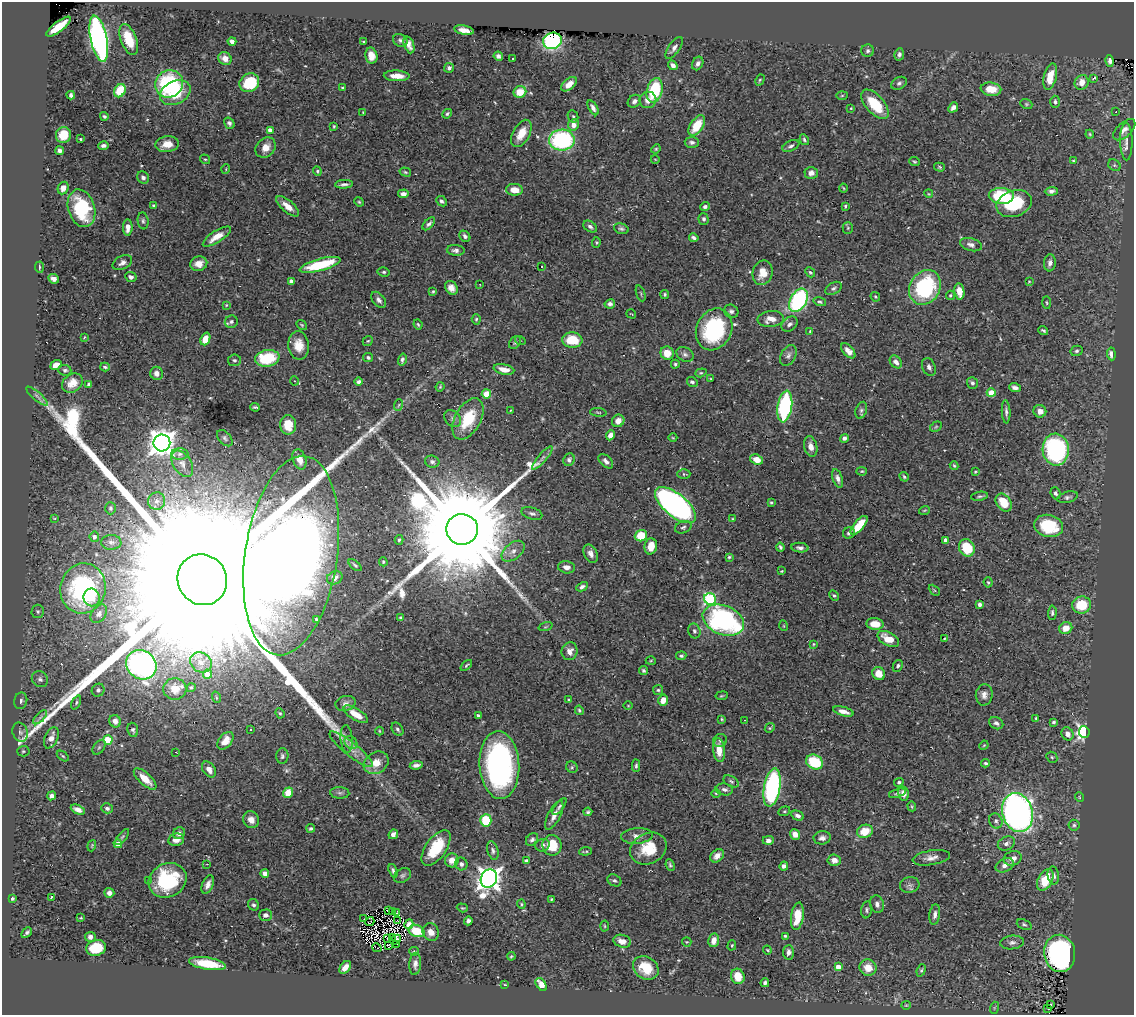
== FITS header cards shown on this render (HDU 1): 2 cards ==
NAXIS1  =                 1132
NAXIS2  =                 1013

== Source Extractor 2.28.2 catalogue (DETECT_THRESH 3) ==
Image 1132 x 1013 px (HDU 1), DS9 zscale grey, 1 PNG px = 1 image px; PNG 1136 x 1017 px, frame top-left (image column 1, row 1013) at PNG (2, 2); each listed source drawn as its Kron ellipse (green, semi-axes under 4 px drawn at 4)
Background 0.578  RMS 0.024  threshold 0.072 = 3 sigma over >= 5 px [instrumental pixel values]
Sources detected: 477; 2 with non-positive FLUX_AUTO (blend fragments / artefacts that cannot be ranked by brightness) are neither listed nor drawn; the other 475 listed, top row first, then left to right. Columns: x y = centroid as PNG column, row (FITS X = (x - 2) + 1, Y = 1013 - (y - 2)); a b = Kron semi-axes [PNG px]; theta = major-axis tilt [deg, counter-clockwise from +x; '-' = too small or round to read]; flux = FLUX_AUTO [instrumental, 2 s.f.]
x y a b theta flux
59 27 15 5 37 41
464 30 10 4 -11 12
99 39 23 8 -78 650
129 39 16 8 -68 43
400 40 7 6 - 4
232 41 4 4 - 6.1
552 41 9 8 - 6.9
364 42 3 2 - 2
409 45 9 5 -70 8.2
674 48 13 5 55 6.7
868 51 6 6 - 3.8
899 54 6 5 - 4.5
371 56 8 6 -78 15
498 56 4 4 - 4.4
225 58 7 6 - 11
513 58 2 2 - 1.6
1110 61 6 3 -77 2.6
698 63 7 5 65 5.5
673 65 5 4 - 5.9
449 68 5 4 - 4
397 76 13 5 -2 19
1050 77 13 6 76 23
1094 78 4 2 - 5.4
760 80 6 4 62 2.1
1082 82 7 6 - 15
249 83 10 9 - 60
899 83 8 6 28 4.3
169 84 14 13 - 170
569 84 9 5 41 16
343 88 3 3 - 3
991 89 10 6 -8 24
655 90 12 7 75 94
120 91 7 5 61 48
520 92 6 5 - 32
175 93 16 11 26 52
71 95 4 4 - 4.1
842 95 6 4 2 1.6
648 100 8 8 - 12
634 101 7 6 - 6.3
1055 102 6 4 -88 3.6
875 104 18 9 -48 61
1026 104 6 4 -22 2.2
953 107 5 4 - 6.1
593 108 8 4 -59 6.4
851 108 3 3 - 1.2
363 112 3 2 - 1
1116 112 3 3 - 0.97
447 114 5 4 - 2.9
104 116 4 4 - 3.1
573 116 6 5 - 2.7
229 123 6 5 - 4.4
573 125 6 5 - 17
334 126 3 3 - 1.8
697 126 11 6 56 42
270 130 4 3 - 9.2
1124 130 13 7 43 9.9
521 133 15 8 61 27
1090 134 4 3 - 2.1
63 135 8 7 - 37
80 139 3 2 - 1.7
562 140 13 10 1 210
804 140 5 3 - 3.1
1126 141 19 6 -89 11
692 142 7 5 -4 4.5
167 144 12 8 7 22
103 146 5 3 - 4.3
791 146 9 5 23 4.5
266 148 11 9 45 17
656 149 5 4 - 1.9
60 151 4 4 - 5.1
205 159 5 4 - 2
655 159 4 3 - 1
1073 160 4 3 - 1.4
914 162 5 4 - 2.3
1114 165 7 5 -35 3.1
939 167 5 4 - 2.2
226 169 5 3 - 1.3
317 171 5 4 - 1.9
405 172 6 4 -17 2.3
811 173 6 6 - 8.4
143 178 6 5 - 4.9
344 184 9 3 4 4.3
63 188 6 5 - 12
843 188 4 3 - 1.5
514 190 8 6 -3 20
1051 191 6 4 3 5
403 194 5 4 - 6.5
929 194 4 3 - 1.4
1001 196 12 8 -3 100
441 201 6 4 -44 4
359 202 5 4 - 1.9
1014 204 18 13 19 83
153 206 4 4 - 2.1
287 206 14 6 -41 16
705 206 4 3 - 4
845 206 3 3 - 2.2
82 208 19 13 -72 110
704 219 6 5 - 3.7
143 221 8 5 -83 3.6
429 224 8 4 47 4.5
590 227 7 5 -34 4.2
128 228 8 5 86 10
848 228 5 5 - 2.3
621 229 7 5 -16 3.5
465 236 6 5 - 4.6
217 237 16 5 33 20
694 238 5 3 - 3.7
596 242 5 4 - 1.9
971 245 11 6 -16 7.2
456 250 9 5 -5 6
122 263 10 6 28 7.3
1050 263 8 6 84 7.2
199 264 8 7 - 14
320 265 21 6 15 84
541 266 3 3 - 2
39 267 6 2 -86 2
384 272 6 4 -12 3
810 272 5 4 - 2.3
763 273 12 10 74 18
131 277 6 5 - 4.8
53 279 6 4 -26 6.5
291 281 4 3 - 5.1
1029 281 4 2 - 1
480 284 3 2 - 0.98
925 287 18 15 59 160
451 288 7 6 - 10
833 288 9 5 31 3.9
433 291 4 3 - 1.8
959 291 8 5 -81 21
641 293 8 2 -69 1.9
665 294 4 4 - 2.5
950 295 5 4 - 2.2
875 297 5 4 - 1.8
379 300 9 6 -50 6.3
799 300 12 8 60 230
820 302 6 4 -17 2.7
1047 303 6 3 -88 1.8
610 304 5 4 - 5.2
226 305 4 3 - 1.6
731 311 7 6 - 5.9
631 314 5 2 - 1.3
476 319 5 4 - 2.2
771 319 13 8 6 17
231 322 6 6 - 4.4
418 324 5 3 - 2.3
790 324 9 6 40 6.2
302 325 6 4 -37 1.9
714 329 21 17 64 160
810 331 3 2 - 1.6
1043 331 5 3 - 2.8
84 337 3 2 - 1.3
205 339 6 4 69 19
520 340 5 3 - 1.5
572 340 10 7 -3 43
368 341 5 4 - 2.2
515 343 7 5 50 2.9
299 345 14 10 -85 23
848 351 9 5 -47 12
1077 351 6 5 - 3
667 353 7 6 - 24
685 354 9 7 -33 5.4
1111 354 6 4 -84 7.8
788 356 11 7 62 7
368 357 5 4 - 3.2
267 358 12 8 10 83
402 359 6 4 74 3.3
234 360 6 6 - 3.9
896 362 7 5 -49 8.1
675 364 4 4 - 2.4
56 365 6 4 37 13
105 367 5 3 - 2.7
929 367 9 6 -65 6
504 369 10 5 -12 19
65 370 6 5 - 3.6
157 373 6 6 - 11
701 373 6 4 18 1.9
711 379 4 3 - 1.4
295 381 4 3 - 1.3
359 382 4 3 - 3.9
692 382 5 4 - 4.1
72 383 11 9 35 18
972 383 6 5 - 4
89 384 4 4 - 3.2
440 387 5 3 - 1.6
1015 388 6 4 -19 5.7
991 393 4 4 - 39
486 394 4 4 - 33
37 396 13 4 -40 5.1
398 405 6 3 69 2.1
785 406 16 7 81 210
255 407 5 3 - 2.3
511 410 4 2 - 1.2
861 410 9 5 72 4
1040 411 6 6 - 11
598 412 8 3 -5 2
1006 412 11 4 -87 4.7
453 419 9 7 -47 6.6
468 419 22 13 61 68
618 421 6 6 - 11
288 425 9 8 - 27
936 427 6 4 31 2.4
610 435 5 4 - 10
225 438 9 6 -48 4.5
673 438 4 3 - 1.4
844 438 4 4 - 5.9
162 443 8 8 - 1800
811 447 10 6 -75 11
1056 450 16 13 -85 250
180 454 8 6 0 5.2
542 458 15 4 49 7.3
299 459 10 6 -71 13
569 460 6 5 - 4.2
757 460 6 5 - 18
606 461 9 5 -45 6.6
432 462 7 6 - 4.5
182 464 14 9 -56 11
954 466 4 3 - 1.9
862 471 5 4 - 1.9
975 472 3 3 - 1.5
684 474 6 5 - 2.5
904 477 5 4 - 2.3
838 478 9 5 -71 6.8
1055 493 6 5 - 4.3
980 496 8 4 8 3.4
1068 497 11 5 15 4.3
157 501 9 8 - 8.5
771 502 4 4 - 1.9
1004 503 10 7 -54 30
675 505 25 11 -39 670
110 508 6 5 - 3.8
924 510 5 3 - 1.7
532 513 10 6 -17 5.3
55 518 4 2 - 1.4
733 519 4 3 - 1.7
859 525 11 5 51 43
1049 526 14 11 -14 74
683 527 8 6 22 3.9
462 529 16 15 - 76000
849 533 6 5 - 4.7
641 536 6 5 - 43
94 537 5 4 - 3.8
399 540 5 4 - 2.7
946 540 4 4 - 11
111 542 10 7 1 6.3
651 546 8 6 77 21
780 547 4 3 - 2.6
800 548 8 4 -6 5.1
967 548 9 7 -60 58
513 551 13 8 38 11
591 554 9 6 -62 8
291 556 100 46 82 5100
729 557 4 4 - 2.3
383 562 4 3 - 1.6
355 565 7 4 -40 3
566 567 8 6 -7 8.7
782 571 4 3 - 1.6
335 578 8 6 23 9.7
202 580 26 24 -55 430000
988 582 5 4 - 2.4
582 587 6 4 28 4.4
83 588 25 22 75 250
934 590 6 3 -45 1.6
834 596 5 4 - 2.4
92 597 9 8 - 19
710 599 6 5 - 180
980 604 4 3 - 3.9
1082 605 9 8 - 48
38 611 7 6 - 3.7
1052 613 7 4 87 3.4
99 614 10 7 55 7.4
400 617 3 3 - 1.9
316 619 4 3 - 2.2
723 620 21 14 -22 320
875 624 8 5 -7 23
784 626 5 3 - 1.4
545 627 7 3 19 1.8
1066 628 6 6 - 18
694 631 7 6 - 4.2
944 638 3 2 - 1.2
888 639 12 6 -29 28
813 644 4 3 - 1.7
570 651 9 8 - 11
681 656 5 4 - 3.3
651 661 5 3 - 1.6
201 662 11 9 -33 14
141 665 16 14 -37 420
466 665 7 3 41 2.4
898 666 6 4 62 3
643 670 5 4 - 2.8
207 674 4 4 - 28
879 674 7 6 - 19
40 679 8 7 - 6.2
191 688 4 3 - 2.4
175 689 11 10 - 19
98 690 7 6 - 4.5
658 690 5 5 - 2.6
984 695 10 8 85 8.7
722 696 6 3 9 1.7
216 697 6 3 -72 1.9
569 700 3 3 - 2.7
663 700 6 5 - 15
21 701 8 6 76 5.7
76 702 7 4 65 2.9
345 703 10 7 14 8
628 706 5 3 - 1.2
579 710 5 4 - 2.4
843 711 10 4 -16 11
280 713 5 4 - 2.4
356 714 14 5 -32 25
478 716 3 3 - 4.2
40 717 9 3 45 4.5
1036 718 3 3 - 1.6
722 719 4 3 - 1.7
744 720 3 2 - 1.4
115 721 6 5 - 9.2
1054 722 4 3 - 2.4
996 723 7 6 - 5.5
770 728 5 4 - 2.1
250 729 2 2 - 1.4
397 729 7 5 -57 3.6
133 730 7 5 -81 3.9
379 731 4 3 - 1.4
20 732 10 7 -69 6.1
1084 732 6 5 - 350
1067 734 7 5 -57 9.7
51 738 11 6 67 14
347 739 14 6 -85 7.2
108 740 5 4 - 60
720 740 7 6 - 4.3
225 741 10 6 53 15
351 742 7 5 -50 4.4
984 745 5 3 - 1.6
99 747 8 5 54 3.5
351 749 27 7 -39 18
719 750 12 6 -84 22
23 751 6 5 - 2.8
176 752 3 2 - 1.3
63 756 7 4 -36 2.5
282 756 8 6 88 3.7
1052 757 6 5 - 2.4
815 762 9 7 -31 72
376 763 13 10 31 22
986 763 4 3 - 2.6
416 765 6 4 8 5.3
499 765 34 20 -87 380
636 766 6 4 89 2.8
572 767 6 5 - 2.6
209 769 9 6 -55 10
145 779 14 6 -43 26
731 781 8 5 -30 3.1
899 782 5 4 - 3.4
772 788 19 8 80 320
724 789 9 6 -10 5.7
288 793 5 5 - 21
340 793 9 6 -3 4.1
716 793 4 3 - 1.5
897 793 9 4 18 3.5
903 794 7 5 -75 9.9
52 796 4 4 - 6.7
1079 797 5 3 - 1.2
559 806 10 4 52 3.8
912 806 5 4 - 1.8
107 808 6 5 - 4.9
78 810 7 4 -24 8.2
784 811 6 4 20 2.2
588 812 4 3 - 2.5
1017 813 20 15 -73 720
554 815 16 6 63 13
798 816 6 4 -27 5.5
251 820 9 7 -57 11
486 820 6 5 - 68
996 821 8 6 -65 5.1
1074 825 5 5 - 2.9
311 828 4 4 - 3.1
865 831 8 6 19 31
179 833 6 5 - 7.5
393 834 5 4 - 6.9
795 834 5 5 - 11
637 836 16 7 4 11
122 837 9 4 51 2.8
822 838 8 6 8 6.8
176 840 8 6 12 13
532 840 7 5 49 4.6
768 840 5 4 - 7.5
1006 843 9 6 24 5.9
118 844 4 4 - 12
542 845 7 6 - 5.3
552 845 10 9 - 47
92 846 6 3 70 1.7
436 848 20 10 55 62
648 848 19 15 27 47
493 851 9 5 -74 4.7
585 851 6 3 5 2.5
717 856 7 5 43 12
931 858 19 7 10 11
1013 858 9 7 19 12
452 860 7 7 - 16
834 860 6 5 - 8.5
526 861 4 4 - 5.1
207 864 2 2 - 0.98
461 864 6 6 - 6.1
670 865 6 4 -67 2.6
1005 865 9 6 26 9.8
784 866 4 4 - 5.7
393 871 7 3 -72 3.8
265 873 4 4 - 12
402 876 9 6 32 4.4
1053 876 9 5 -80 6.6
489 879 9 8 - 1500
149 880 3 2 - 2.2
168 880 19 16 28 120
614 880 7 5 -28 3.6
1045 880 12 7 61 47
208 885 10 5 67 8.8
910 885 10 7 14 5.9
109 893 5 5 - 6.4
51 898 3 3 - 20
12 899 3 3 - 2.7
551 899 3 2 - 1.4
521 904 4 4 - 1.9
877 904 9 6 -71 6.1
253 905 6 5 - 4
462 908 6 4 -18 2
388 910 3 3 - 2.5
867 910 8 5 81 3.6
392 911 3 2 - 1.3
396 912 3 2 - 0.91
266 915 6 5 - 6.1
935 915 10 5 82 6.7
797 916 14 6 82 39
81 918 3 2 - 1.2
364 919 2 2 - 1.2
398 920 2 2 - 1.2
468 921 4 4 - 5
370 922 5 2 - 1.6
409 924 5 4 - 4.9
1024 925 7 5 -23 3.1
605 926 5 3 - 1.6
416 931 8 6 -20 32
431 932 9 8 - 12
27 933 6 3 45 3.5
785 936 4 3 - 2.5
90 937 5 5 - 7
393 937 3 2 - 1.6
387 939 2 2 - 1.7
395 940 6 2 44 0.45
714 940 7 5 77 12
622 941 9 6 -14 11
687 942 5 4 - 1.7
1012 942 12 7 7 6.7
397 944 3 2 - 2.3
389 945 4 2 - 0.95
732 945 5 4 - 1.9
96 948 10 8 16 54
377 948 5 2 - 0.63
767 950 4 3 - 1.5
414 951 5 4 - 2
789 952 7 5 86 5.6
1060 953 19 15 -83 440
511 956 4 3 - 1.7
207 964 18 6 -9 53
415 964 11 6 86 7.7
345 967 7 4 51 12
838 967 4 4 - 12
646 968 13 11 -35 35
868 968 8 8 - 22
921 970 6 4 69 2.5
738 976 8 6 -71 25
765 983 4 4 - 3.5
505 985 4 2 - 1.1
541 985 7 4 -55 14
1051 1004 3 3 - 2.4
906 1005 5 4 - 1.6
994 1008 6 4 72 2
1048 1008 3 2 - 0.84
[2 non-positive-flux detections neither listed nor drawn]